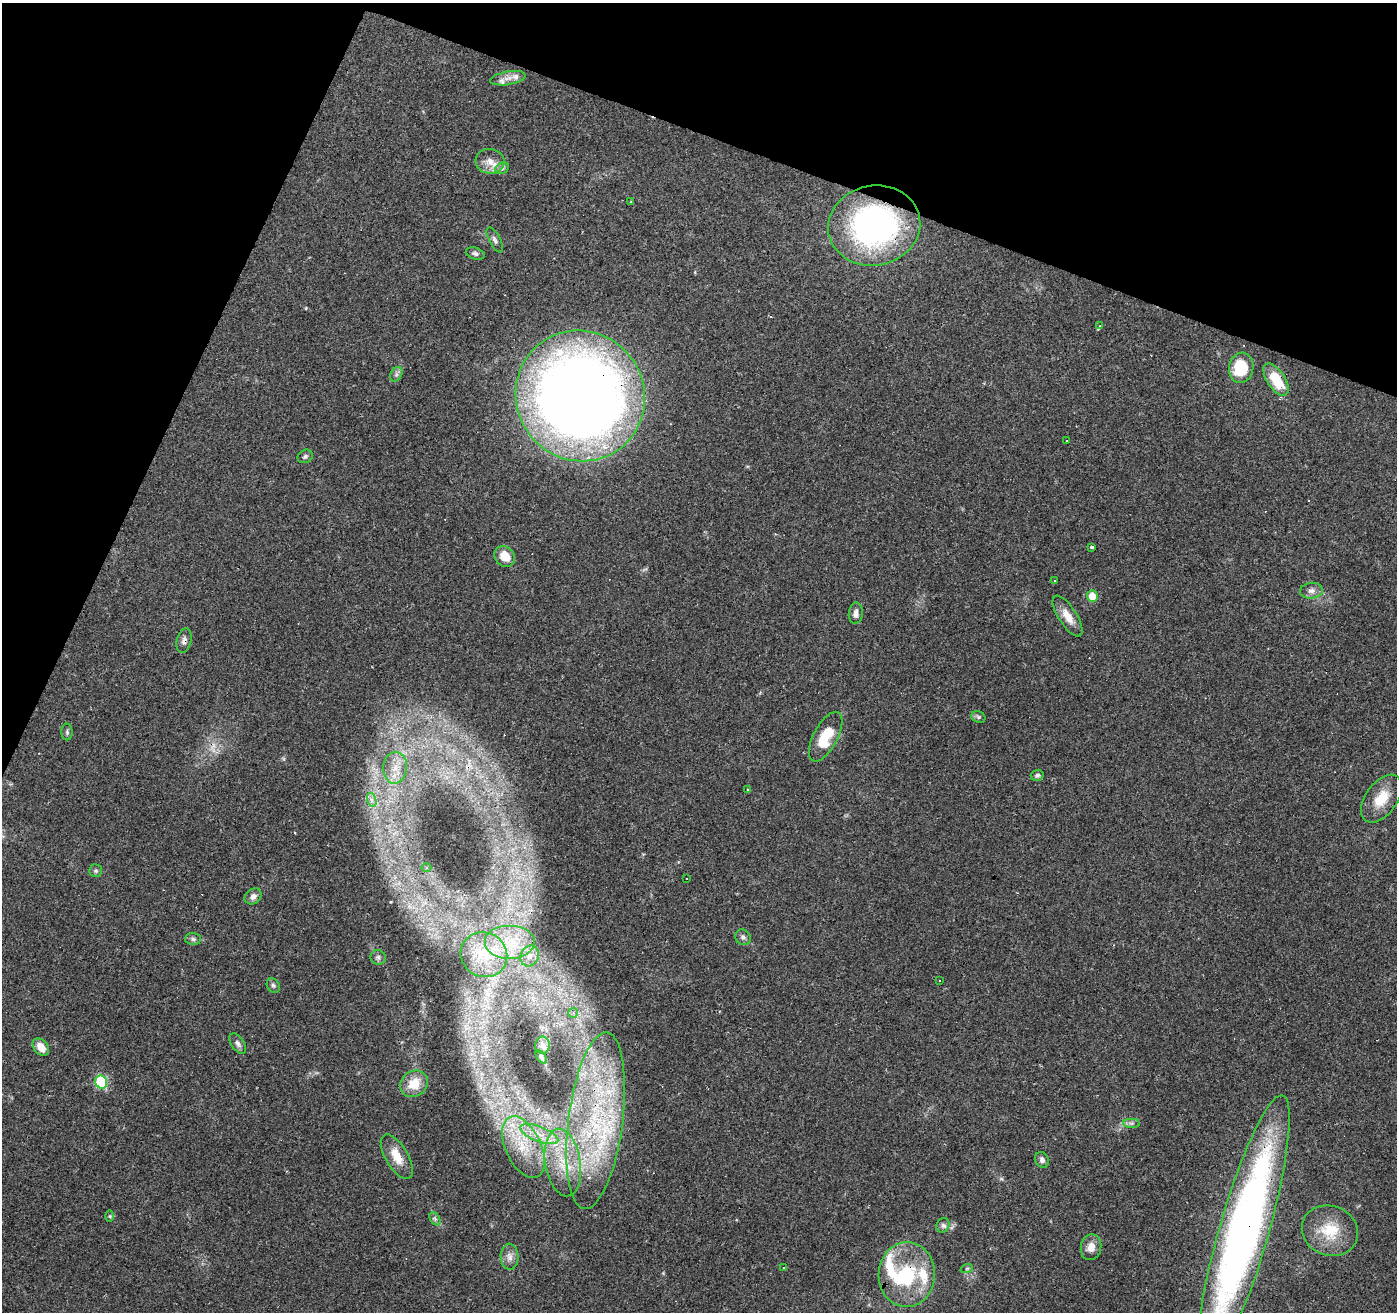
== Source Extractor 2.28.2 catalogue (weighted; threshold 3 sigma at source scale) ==
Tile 2 of 4 x 4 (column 2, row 1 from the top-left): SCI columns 1396-2790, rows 4132-5441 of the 5584 x 5711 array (HDU 1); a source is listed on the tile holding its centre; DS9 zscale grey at full resolution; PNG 1399 x 1314 px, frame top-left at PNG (2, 3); each listed source drawn as its Kron ellipse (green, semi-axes under 4 px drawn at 4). Shown black and unused: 19% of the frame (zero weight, under 2 of 3 exposures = <1% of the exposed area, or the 3 px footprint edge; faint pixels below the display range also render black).
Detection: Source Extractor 2.28.2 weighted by HDU 2 'WHT'; one run over the whole footprint, this tile lists its part. Background 0.114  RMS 0.0065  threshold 0.029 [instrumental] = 3 sigma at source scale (4.5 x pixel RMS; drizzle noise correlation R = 1.50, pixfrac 1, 0.0396/0.0396 arcsec/px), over >= 5 px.
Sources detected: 82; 3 inside a brighter object's white glare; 10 cosmic-ray / hot-pixel residue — neither listed nor drawn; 3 inside a brighter listed object's ellipse — not listed separately; the other 66 listed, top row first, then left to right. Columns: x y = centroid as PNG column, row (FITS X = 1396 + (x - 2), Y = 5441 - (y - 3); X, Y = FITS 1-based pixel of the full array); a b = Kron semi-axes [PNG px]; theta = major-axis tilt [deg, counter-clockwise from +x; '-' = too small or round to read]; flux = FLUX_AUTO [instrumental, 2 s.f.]
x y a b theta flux
508 78 18 6 10 5.2
490 161 14 12 -5 7.5
502 168 7 5 29 1.7
631 202 4 4 - 0.55
874 226 46 40 11 170
495 240 14 5 -62 2.2
475 253 9 5 -18 1.9
1100 326 4 3 - 5.1
1241 368 15 12 81 26
396 374 8 5 60 1.9
1276 379 18 9 -57 21
580 396 66 64 -53 840
1067 441 2 2 - 0.45
305 456 8 6 29 1.6
1092 547 3 3 - 1.2
505 556 11 9 -50 10
1054 580 3 2 - 0.61
1311 591 11 8 5 3.2
1092 596 6 5 - 9.9
856 613 11 7 84 3.4
1067 616 23 9 -57 8.5
184 641 12 7 77 3.1
978 717 7 5 -23 1.3
67 732 8 5 -89 1.3
826 737 27 12 62 21
395 768 16 12 85 10
1037 775 6 5 - 1.4
747 789 3 2 - 0.74
1381 799 27 15 54 15
372 800 7 4 -71 1.9
426 867 5 3 - 0.73
96 871 6 6 - 1.3
687 879 2 2 - 0.43
253 896 9 7 40 3.4
743 937 8 7 - 2.2
193 939 8 6 -2 1.8
510 942 25 17 0 22
484 955 24 22 -31 22
530 956 11 9 65 4.4
378 957 8 7 - 1.9
939 980 3 2 - 0.74
273 985 8 6 -56 1.4
573 1013 5 5 - 1.4
238 1043 11 6 -56 2.5
543 1045 8 7 - 2.2
41 1047 10 7 -49 7.4
541 1057 7 4 -53 0.93
101 1082 7 6 - 56
414 1084 14 12 37 14
596 1121 89 27 83 110
1131 1123 8 4 0 1.6
539 1134 20 7 -21 9.8
523 1147 33 18 -65 29
397 1157 25 11 -59 12
1042 1160 8 6 -65 2.5
563 1162 34 17 -80 30
110 1216 6 4 -90 0.76
435 1219 7 4 -56 1.3
943 1225 7 6 - 2
1330 1231 28 24 -21 22
1244 1232 142 24 74 430
1091 1247 13 10 77 6
510 1257 13 9 -88 4.3
784 1267 2 2 - 0.51
967 1268 6 4 19 0.98
907 1275 32 28 87 46
Overlapping masked pixels (flux is a lower limit): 9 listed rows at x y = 874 226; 1276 379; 580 396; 184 641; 101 1082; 596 1121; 523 1147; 1244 1232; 907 1275
Isophote crosses this tile's border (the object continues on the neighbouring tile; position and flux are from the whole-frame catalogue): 1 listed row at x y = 1244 1232